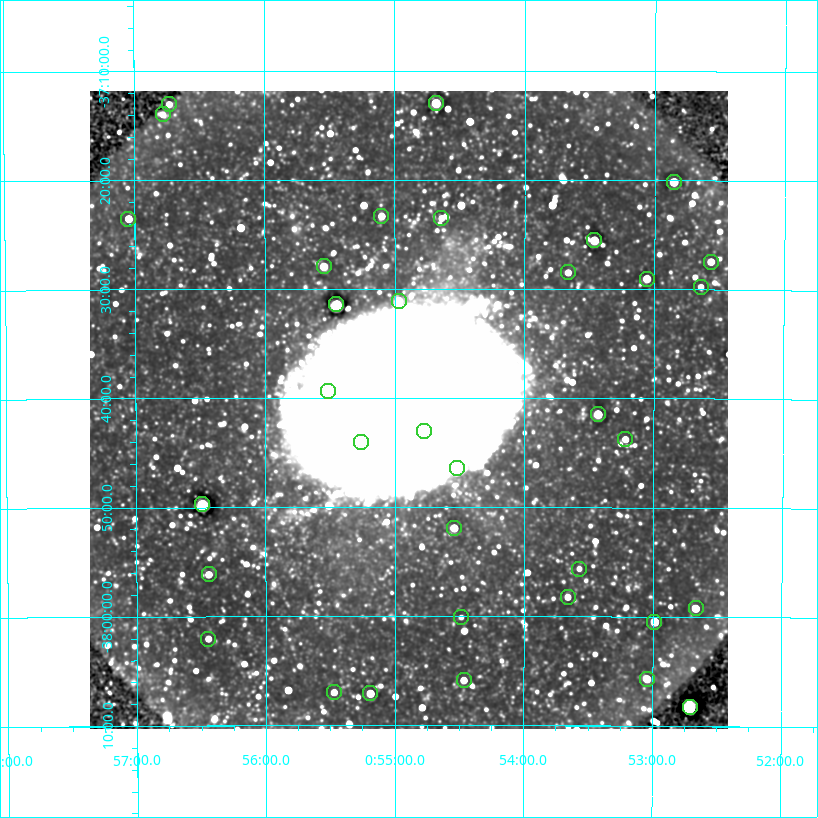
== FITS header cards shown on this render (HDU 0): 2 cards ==
NAXIS1  =                  638 / Number of positions along axis 1
NAXIS2  =                  638 / Number of positions along axis 2

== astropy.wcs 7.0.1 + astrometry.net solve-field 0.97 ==
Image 638 x 638 px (HDU 0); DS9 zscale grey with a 90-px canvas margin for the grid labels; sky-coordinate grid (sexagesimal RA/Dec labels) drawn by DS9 from the SOLVED WCS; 35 Tycho-2 reference stars matched to detected sources circled (green)
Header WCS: RA---TAN/DEC--TAN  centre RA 00:54:54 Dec -37:41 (13.72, -37.68 deg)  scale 5.5 arcsec/px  FOV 58.5' x 58.5'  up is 0 deg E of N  parity normal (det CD < 0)
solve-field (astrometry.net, Tycho-2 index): VERIFIED the header's WCS against the Tycho-2 star catalogue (verified at 3 index scales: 20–35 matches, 0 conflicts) and refined it, rather than solving blind
Solved WCS: RA---TAN-SIP/DEC--TAN-SIP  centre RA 00:54:54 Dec -37:41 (13.72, -37.68 deg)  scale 5.5 arcsec/px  FOV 58.5' x 58.5'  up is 0 deg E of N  parity normal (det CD < 0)
The solver's refit moves the header's centre by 0.83 arcsec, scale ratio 0.9999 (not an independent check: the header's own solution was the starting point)
Tycho-2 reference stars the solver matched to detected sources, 35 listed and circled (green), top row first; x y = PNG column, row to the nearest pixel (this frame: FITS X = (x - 90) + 1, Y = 638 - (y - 91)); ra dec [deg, ICRS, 3 dp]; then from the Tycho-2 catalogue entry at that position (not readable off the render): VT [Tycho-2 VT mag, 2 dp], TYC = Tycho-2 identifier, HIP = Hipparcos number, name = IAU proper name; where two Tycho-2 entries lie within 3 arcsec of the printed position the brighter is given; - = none
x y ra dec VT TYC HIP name
436 103 13.671 -37.216 10.14 7001-4-1 - -
169 104 14.182 -37.217 9.39 7001-9-1 - -
163 114 14.195 -37.233 11.43 7001-44-1 - -
674 182 13.213 -37.336 11.55 7000-227-1 - -
381 216 13.775 -37.389 11.92 7001-69-1 - -
441 218 13.660 -37.392 12.94 7001-148-1 - -
128 219 14.262 -37.392 11.80 7001-147-1 - -
594 240 13.366 -37.425 9.66 7000-211-1 - -
711 262 13.142 -37.457 12.74 7000-258-1 - -
324 266 13.886 -37.466 10.85 7001-50-1 - -
568 272 13.416 -37.475 11.19 7000-263-1 - -
647 279 13.264 -37.484 10.64 7000-268-1 - -
701 287 13.161 -37.496 10.76 7000-273-1 - -
399 301 13.742 -37.518 11.92 7533-312-1 - -
336 304 13.862 -37.524 8.76 7533-326-1 4332 -
328 391 13.879 -37.656 12.09 7533-1147-1 - -
598 414 13.358 -37.691 10.61 7533-340-1 - -
424 431 13.694 -37.718 9.71 7533-1134-1 - -
625 439 13.305 -37.729 12.50 7532-561-1 - -
361 442 13.814 -37.735 10.64 7533-1129-1 - -
457 468 13.629 -37.775 11.78 7533-292-1 - -
202 504 14.122 -37.829 10.17 7533-273-1 4405 -
454 528 13.635 -37.865 11.34 7533-213-1 - -
579 569 13.393 -37.927 12.34 7533-183-1 - -
209 574 14.110 -37.936 12.20 7533-174-1 - -
568 597 13.415 -37.970 8.87 7533-167-1 4204 -
696 608 13.167 -37.987 12.91 7532-833-1 - -
461 617 13.621 -38.002 11.43 7533-145-1 - -
654 622 13.246 -38.008 11.46 7532-854-1 - -
208 639 14.111 -38.034 11.18 7533-76-1 - -
647 679 13.261 -38.095 11.49 7532-1026-1 - -
464 680 13.616 -38.098 12.19 7533-42-1 - -
334 692 13.868 -38.116 12.10 7533-30-1 - -
370 693 13.797 -38.118 12.12 7533-31-1 - -
690 707 13.176 -38.138 8.59 7532-1068-1 4111 -